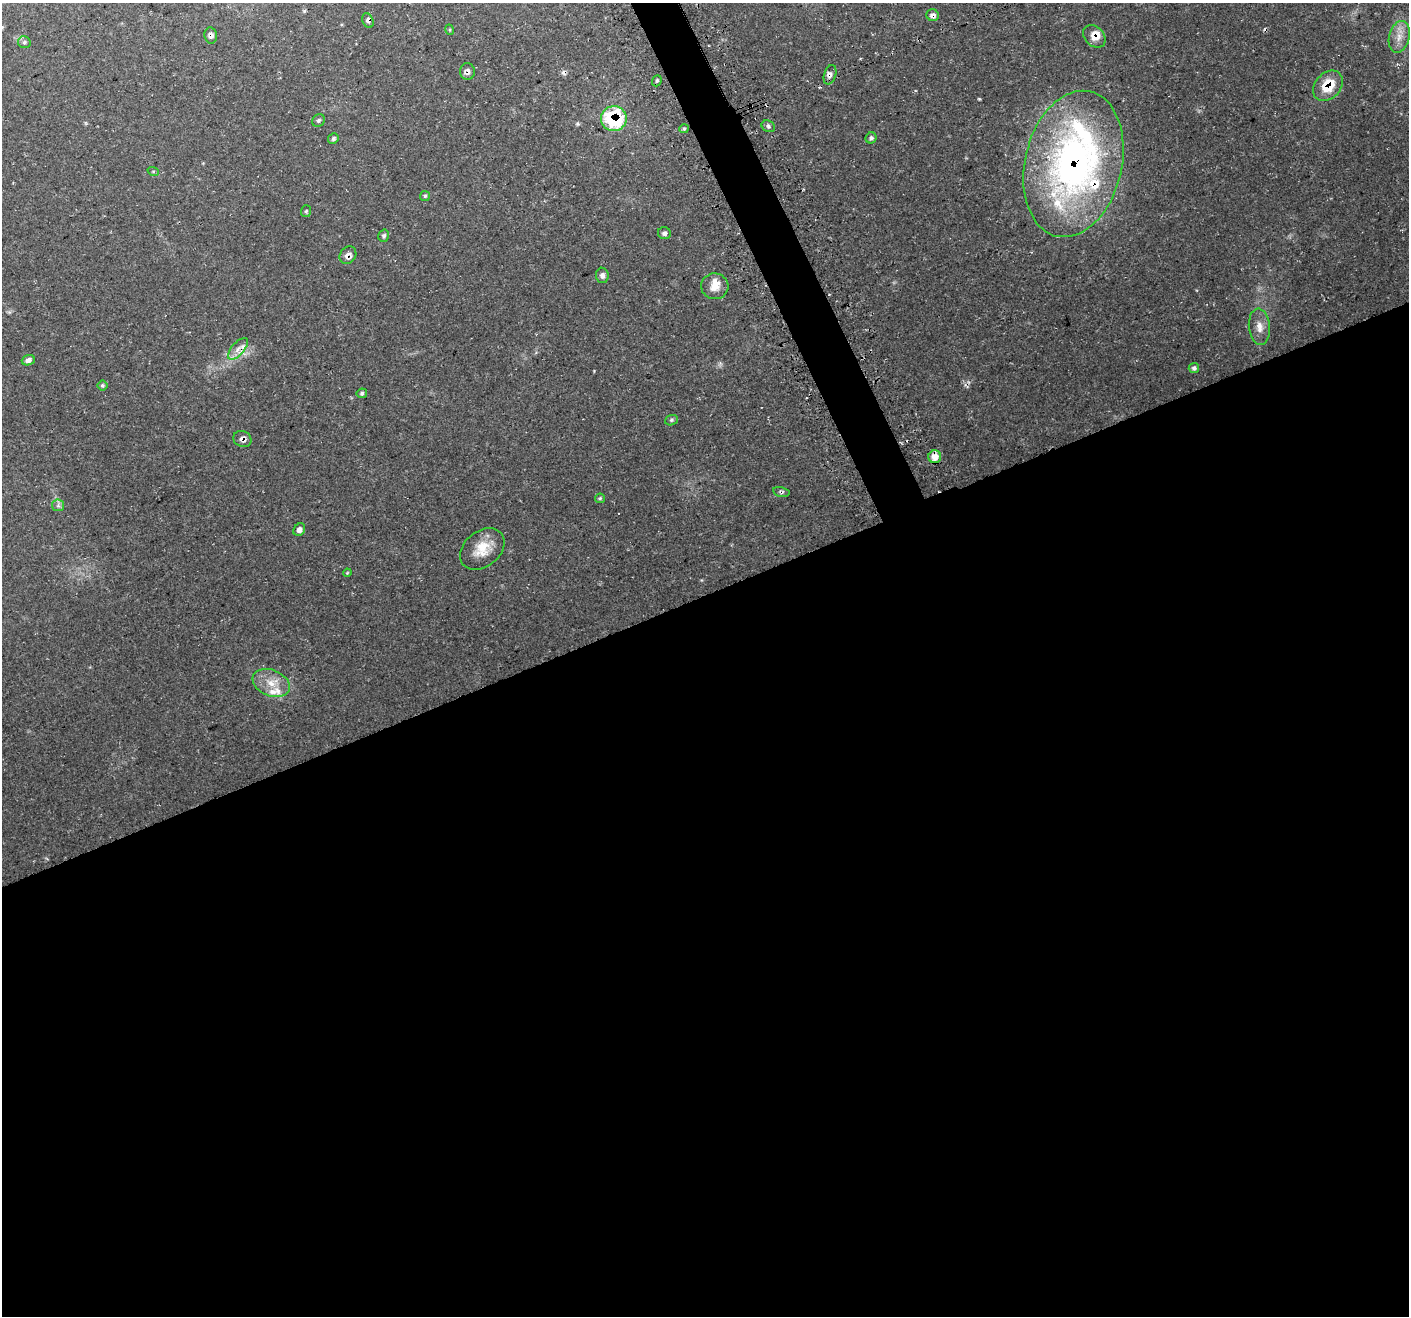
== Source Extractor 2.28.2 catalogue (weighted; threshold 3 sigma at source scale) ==
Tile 15 of 4 x 4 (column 3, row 4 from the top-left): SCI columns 2847-4253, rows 104-1417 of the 5696 x 5522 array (HDU 1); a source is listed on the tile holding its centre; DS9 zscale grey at full resolution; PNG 1411 x 1318 px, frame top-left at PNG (2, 3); each listed source drawn as its Kron ellipse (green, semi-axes under 4 px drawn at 4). Shown black and unused: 56% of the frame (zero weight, under 3 of 4 exposures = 3% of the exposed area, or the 3 px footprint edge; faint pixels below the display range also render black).
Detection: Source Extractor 2.28.2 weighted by HDU 2 'WHT'; one run over the whole footprint, this tile lists its part. Background 0.0483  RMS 0.0041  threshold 0.0182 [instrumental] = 3 sigma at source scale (4.5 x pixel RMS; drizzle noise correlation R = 1.50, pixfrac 1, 0.0396/0.0396 arcsec/px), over >= 5 px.
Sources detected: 52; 3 cosmic-ray / hot-pixel residue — neither listed nor drawn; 7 inside a brighter listed object's ellipse — not listed separately; the other 42 listed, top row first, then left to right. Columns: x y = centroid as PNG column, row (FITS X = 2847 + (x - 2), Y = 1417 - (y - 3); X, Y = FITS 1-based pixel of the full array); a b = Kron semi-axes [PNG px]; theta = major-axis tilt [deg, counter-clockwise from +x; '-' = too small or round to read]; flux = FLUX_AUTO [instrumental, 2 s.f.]
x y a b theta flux
933 15 6 6 - 1.8
368 21 8 5 -68 1.1
450 30 5 3 - 0.43
211 35 8 6 -79 1.8
1094 36 13 9 -46 4.4
1399 37 16 10 76 4.6
24 42 6 6 - 0.92
467 71 8 7 - 1.7
830 75 10 6 73 1.7
657 81 6 4 69 0.67
1328 86 17 12 48 12
614 119 13 12 - 35
319 120 7 6 - 0.77
768 126 7 5 -30 0.87
684 129 5 4 - 0.61
333 138 5 5 - 0.79
871 138 6 5 - 1
1073 164 74 48 77 170
153 171 6 4 -18 0.41
425 196 5 5 - 0.58
306 211 6 5 - 0.59
664 233 6 6 - 1.1
384 236 6 5 - 0.9
348 255 9 7 53 2.4
602 275 8 6 -80 1.6
715 286 14 13 - 4.7
1259 327 18 10 -84 4
238 349 13 6 49 2.6
28 360 6 5 - 1.7
1194 368 5 5 - 1.1
102 385 5 5 - 0.7
362 393 5 4 - 0.85
671 420 6 5 - 0.76
242 439 9 8 - 1.8
935 457 6 6 - 5.5
781 492 8 5 -12 0.85
600 498 5 4 - 0.53
58 505 6 6 - 1
299 530 6 5 - 1.8
482 549 25 17 38 9
347 573 4 3 - 0.35
271 683 19 13 -22 7
Overlapping masked pixels (flux is a lower limit): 13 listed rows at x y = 933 15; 368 21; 211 35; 1094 36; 467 71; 830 75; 1328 86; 614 119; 1073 164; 348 255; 242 439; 935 457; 781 492